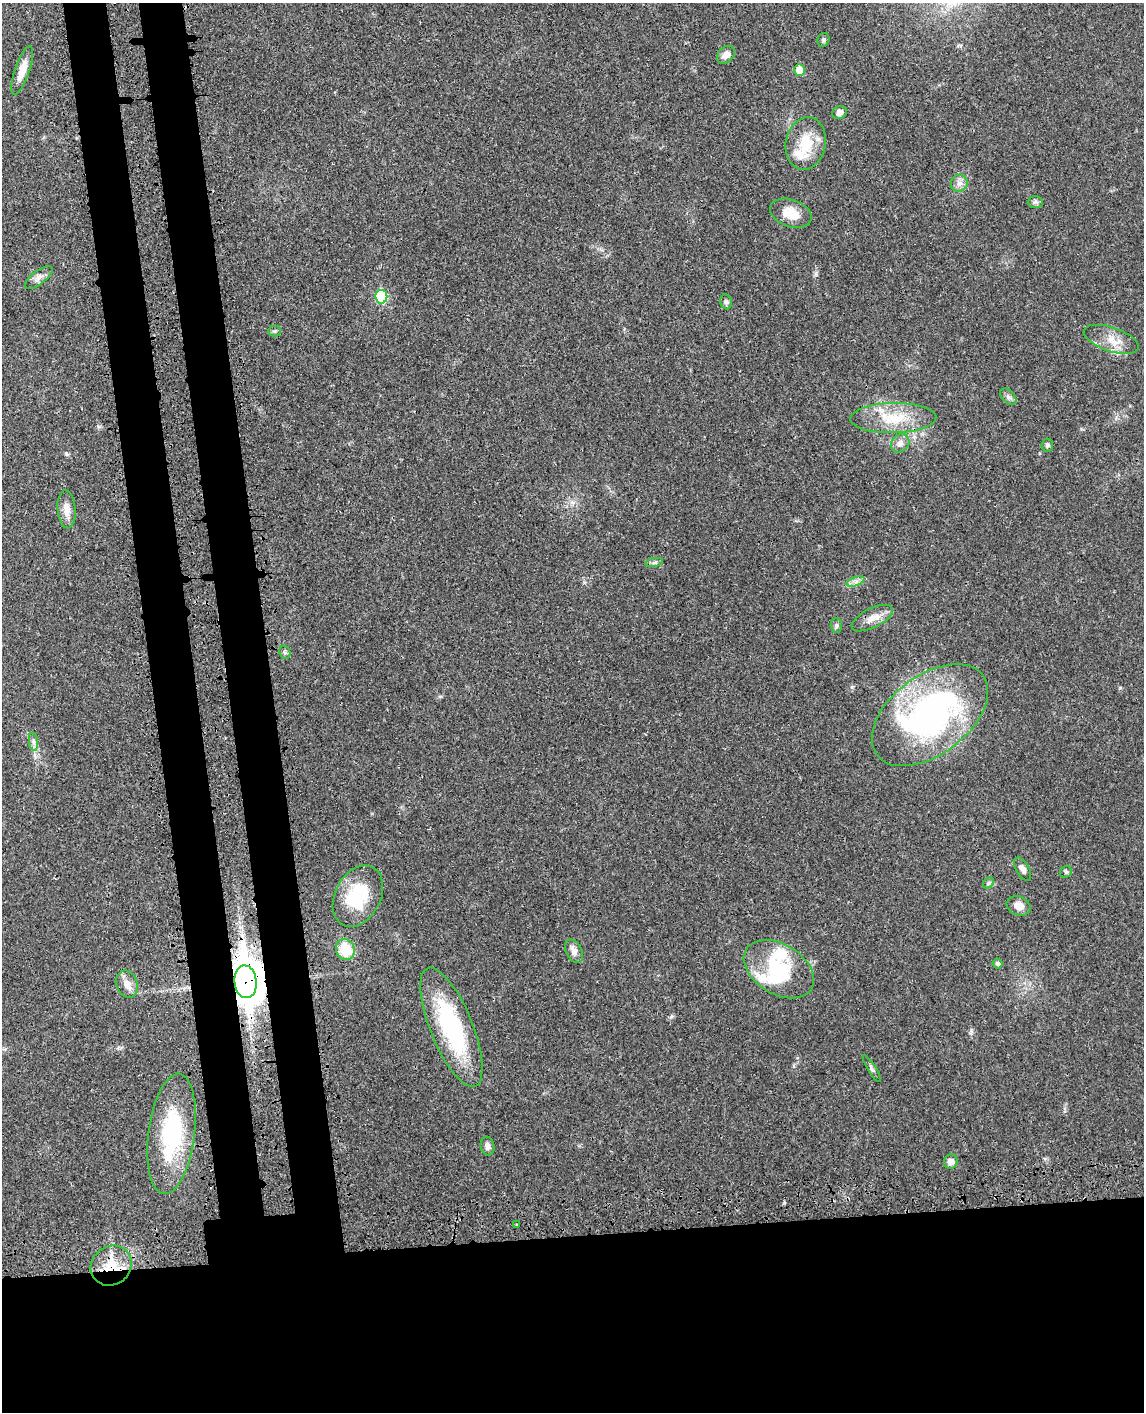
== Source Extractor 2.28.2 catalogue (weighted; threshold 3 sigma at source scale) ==
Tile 11 of 4 x 3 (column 3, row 3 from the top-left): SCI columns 2368-3509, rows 208-1617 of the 4736 x 4749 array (HDU 1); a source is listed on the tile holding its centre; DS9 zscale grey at full resolution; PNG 1146 x 1414 px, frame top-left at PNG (2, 3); each listed source drawn as its Kron ellipse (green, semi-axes under 4 px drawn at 4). Shown black and unused: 20% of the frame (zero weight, under 3 of 4 exposures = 8% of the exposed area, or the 3 px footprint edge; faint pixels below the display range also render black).
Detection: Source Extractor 2.28.2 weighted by HDU 2 'WHT'; one run over the whole footprint, this tile lists its part. Background 0.0214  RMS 0.0035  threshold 0.0155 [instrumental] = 3 sigma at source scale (4.5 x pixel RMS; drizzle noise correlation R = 1.50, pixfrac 1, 0.05/0.05 arcsec/px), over >= 5 px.
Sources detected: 49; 1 inside a brighter object's white glare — neither listed nor drawn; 4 inside a brighter listed object's ellipse — not listed separately; the other 44 listed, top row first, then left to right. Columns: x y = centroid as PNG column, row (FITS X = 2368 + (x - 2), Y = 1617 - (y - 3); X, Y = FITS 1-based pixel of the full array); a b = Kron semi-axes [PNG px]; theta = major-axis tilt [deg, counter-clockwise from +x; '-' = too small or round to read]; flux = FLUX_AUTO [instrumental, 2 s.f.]
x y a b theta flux
823 40 7 5 68 0.72
726 55 10 7 44 2.4
22 70 25 7 71 4.9
799 70 6 5 - 5.1
839 112 7 6 - 1.8
806 143 26 20 79 11
959 183 8 8 - 1.7
1035 202 7 6 - 0.9
791 213 21 13 -20 6.3
39 277 16 7 38 1.8
381 297 7 6 - 23
726 302 7 6 - 0.83
275 331 6 5 - 0.58
1111 339 29 12 -19 5.3
1008 397 10 6 -46 1.1
893 418 43 15 1 13
900 443 10 8 45 1.8
1047 445 6 6 - 0.72
67 509 19 9 -85 3.3
654 562 9 4 9 0.79
856 582 9 4 19 1.1
872 618 22 9 26 4
836 626 7 5 -89 0.78
285 652 7 5 -67 0.61
930 715 66 39 37 110
33 742 9 4 -82 1
1023 869 13 6 -60 1.8
1066 872 6 5 - 0.54
988 883 6 4 47 0.59
358 896 32 23 62 18
1019 906 12 9 -23 2.7
345 949 11 9 -70 10
574 951 12 8 -62 2.2
997 964 5 5 - 0.94
779 969 38 25 -32 21
245 982 16 11 -85 1000
127 984 14 10 -68 3.1
451 1027 64 21 -68 39
872 1069 15 3 -59 0.82
172 1134 60 23 83 32
487 1146 9 7 -77 1.6
951 1161 7 7 - 2.1
517 1225 3 3 - 0.46
111 1266 21 19 39 11
Overlapping masked pixels (flux is a lower limit): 2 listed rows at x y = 245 982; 111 1266
Unlisted compact peaks at least as high as the median listed source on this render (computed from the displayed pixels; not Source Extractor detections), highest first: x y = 66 453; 852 687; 1120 688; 671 1017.